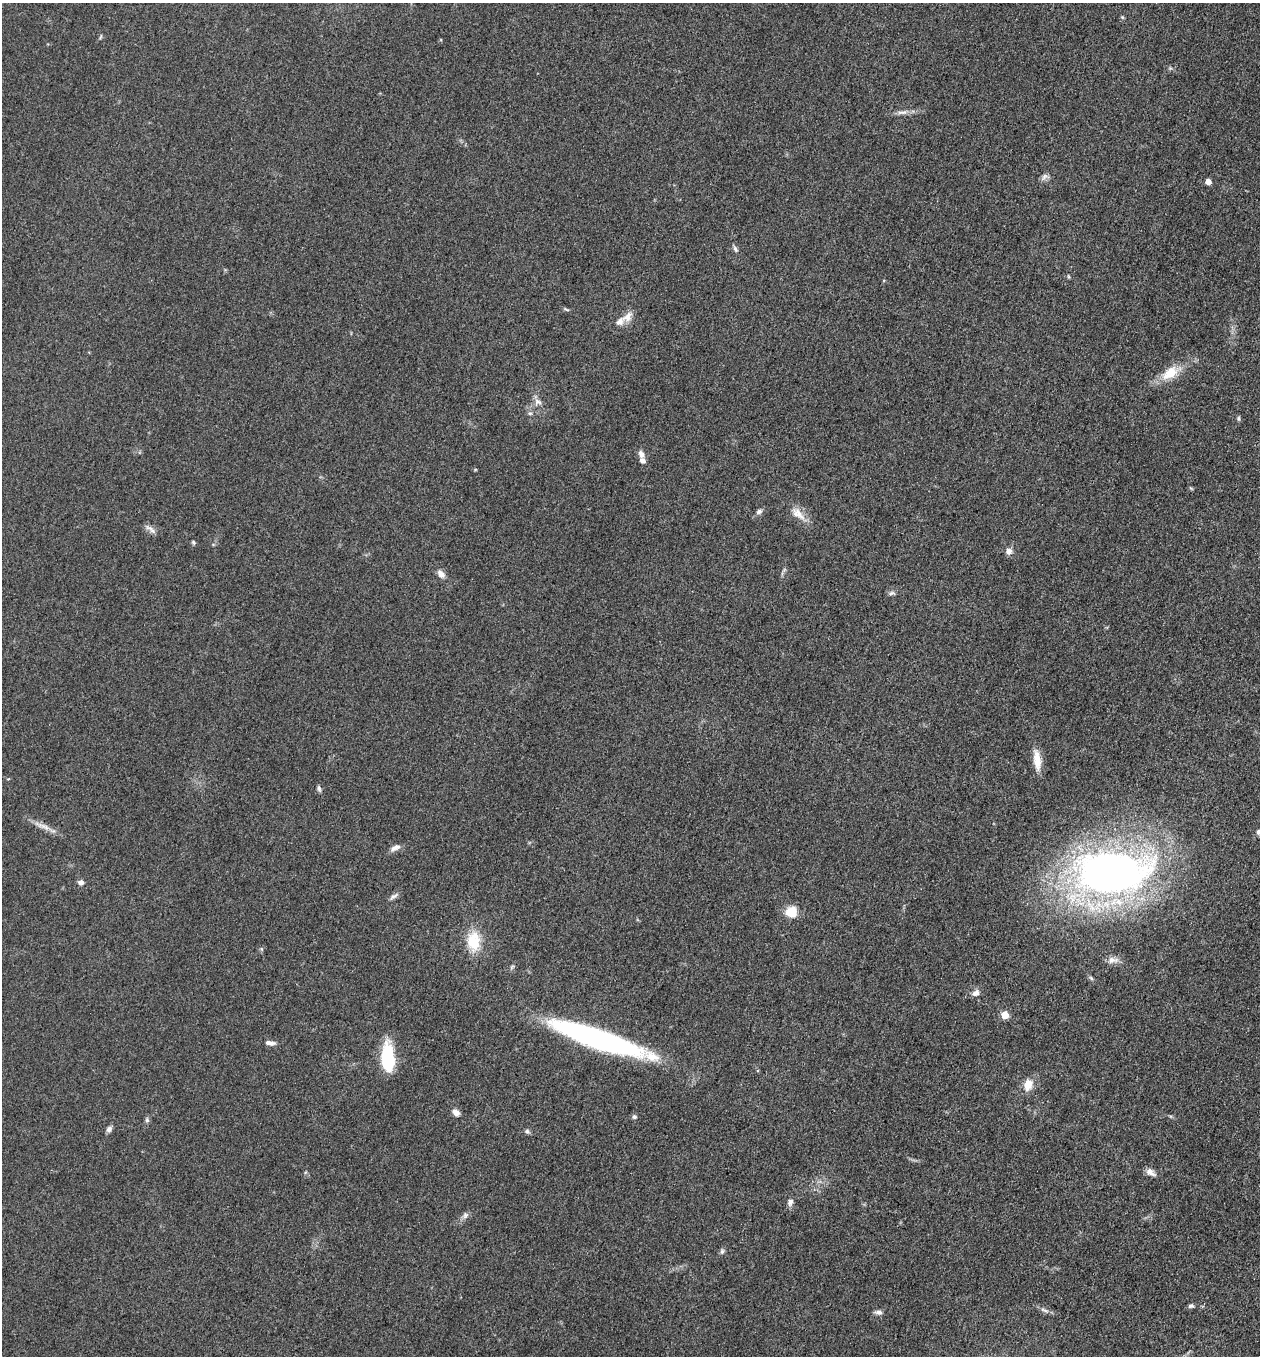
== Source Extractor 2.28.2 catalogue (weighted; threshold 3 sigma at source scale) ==
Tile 6 of 4 x 4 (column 2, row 2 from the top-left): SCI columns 1455-2712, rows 2723-4076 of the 5507 x 5462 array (HDU 1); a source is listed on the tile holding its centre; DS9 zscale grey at full resolution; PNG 1262 x 1358 px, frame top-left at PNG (2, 3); no overlay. Nothing masked; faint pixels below the display range render black.
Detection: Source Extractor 2.28.2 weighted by HDU 2 'WHT'; one run over the whole footprint, this tile lists its part. Background 0.0608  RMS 0.0062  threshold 0.0278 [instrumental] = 3 sigma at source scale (4.5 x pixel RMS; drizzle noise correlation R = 1.50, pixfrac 1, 0.05/0.05 arcsec/px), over >= 5 px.
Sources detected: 54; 4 inside a brighter listed object's ellipse — not listed separately; the other 50 listed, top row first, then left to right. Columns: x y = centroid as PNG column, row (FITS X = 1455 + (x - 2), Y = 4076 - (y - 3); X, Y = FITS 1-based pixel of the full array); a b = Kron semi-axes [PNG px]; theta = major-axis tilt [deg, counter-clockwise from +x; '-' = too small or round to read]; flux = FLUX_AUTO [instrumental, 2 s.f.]
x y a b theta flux
1122 17 6 4 -45 0.67
902 112 17 5 6 3.4
1044 177 11 6 56 2.2
1208 182 5 4 - 5.4
735 249 9 5 -64 1.5
1068 276 6 3 -71 0.64
566 309 8 3 -29 0.91
627 317 15 10 46 5.6
1170 373 29 14 32 14
538 402 11 8 -25 3
530 413 7 5 -19 1.2
1238 418 6 5 - 1
641 454 11 7 -69 3.1
759 511 8 6 25 1.9
798 514 24 10 -40 7.4
150 529 18 5 -37 2.8
193 543 6 5 - 0.94
1009 551 8 8 - 2.9
441 574 11 7 -50 3.6
892 593 9 5 16 1.6
1037 760 26 9 -83 8.6
319 788 8 5 -77 1.3
43 826 22 6 -20 5.1
1258 832 8 6 -74 1.5
395 848 15 6 28 3
1111 872 73 39 2 380
81 882 7 6 - 2.2
394 896 12 5 30 2
791 912 13 12 - 11
473 941 25 17 -89 17
1113 960 16 8 3 3.8
1091 978 7 4 -45 1
976 993 10 7 33 3.1
1005 1015 5 5 - 13
598 1039 95 18 -19 150
270 1043 13 6 -6 2.9
388 1058 29 12 -86 37
1028 1085 14 10 79 7.4
456 1113 10 7 -33 3
634 1117 6 6 - 1.3
147 1120 7 6 - 1.3
109 1129 8 6 51 2.1
527 1131 7 6 - 1.3
1150 1172 13 6 -34 3.7
790 1202 9 6 63 2.4
465 1215 9 7 59 2.2
722 1251 7 6 - 1.3
1191 1306 7 5 8 1.4
1044 1310 15 4 -20 2.3
879 1312 9 6 -4 2.2
Isophote crosses this tile's border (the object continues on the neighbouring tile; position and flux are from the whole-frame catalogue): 1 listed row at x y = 1258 832